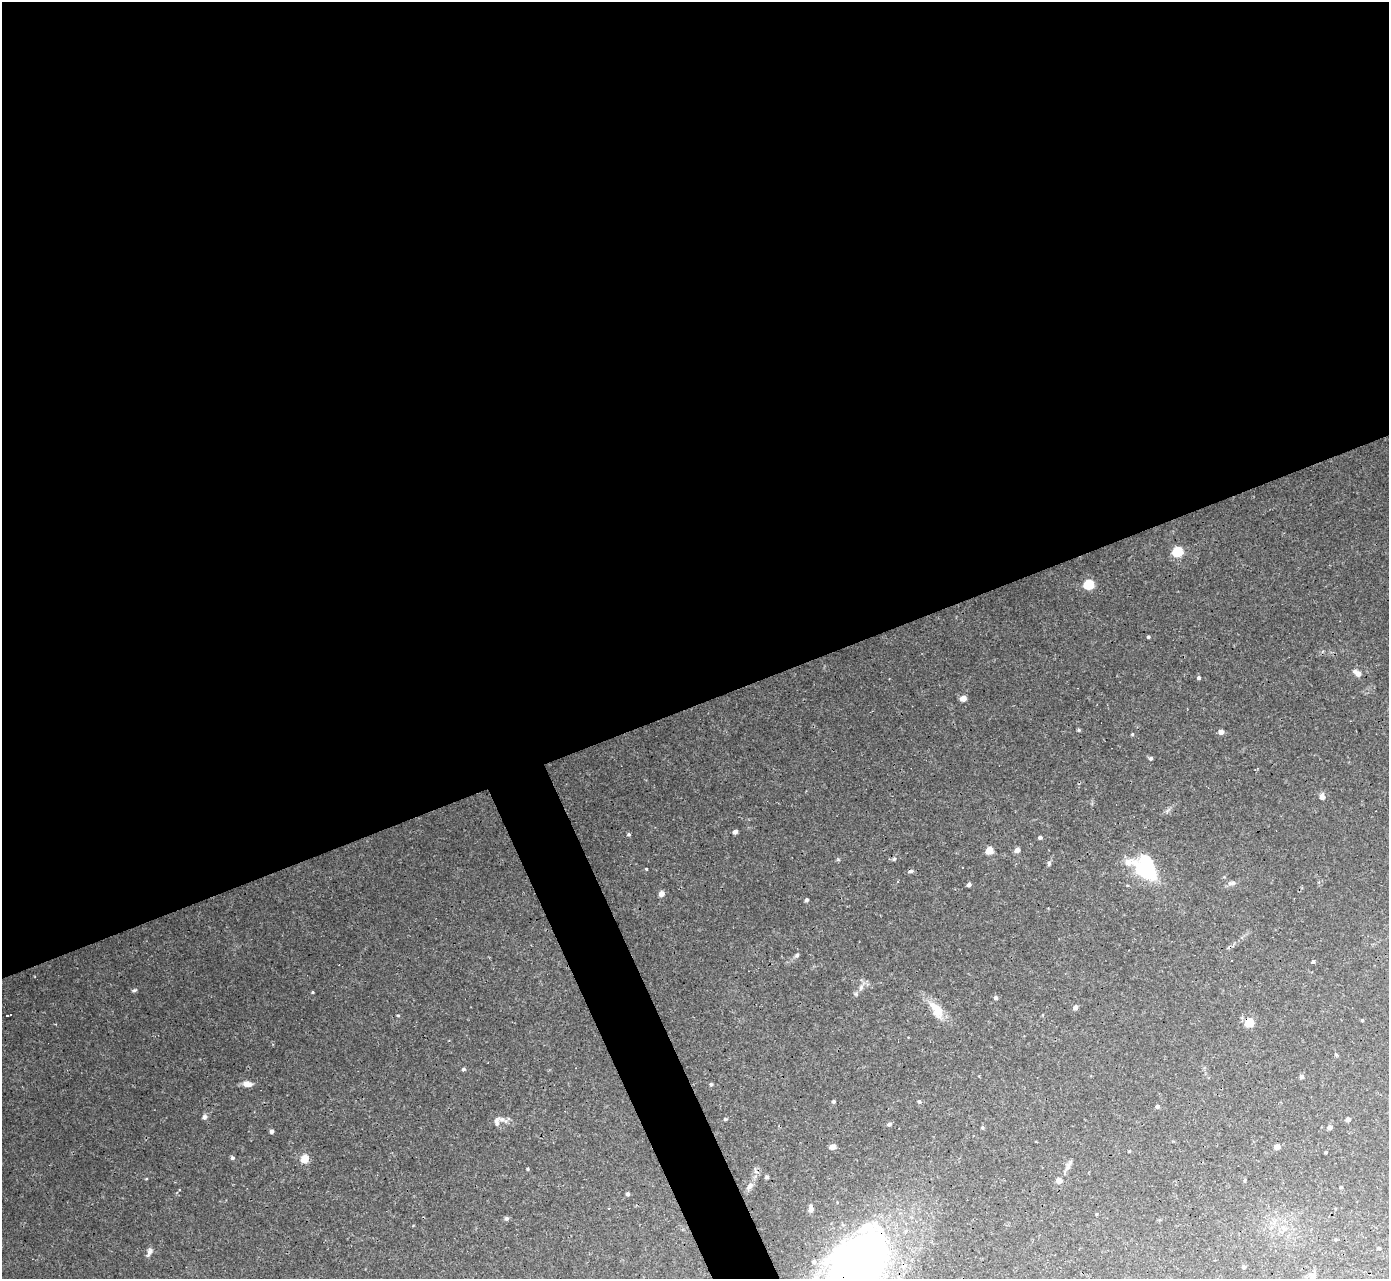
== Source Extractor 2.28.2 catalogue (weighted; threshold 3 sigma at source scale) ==
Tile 2 of 4 x 4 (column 2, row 1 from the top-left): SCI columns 1388-2774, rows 4110-5386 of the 5547 x 5534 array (HDU 1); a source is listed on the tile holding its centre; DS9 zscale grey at full resolution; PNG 1391 x 1281 px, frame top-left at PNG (2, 2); no overlay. Shown black and unused: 57% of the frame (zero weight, under 3 of 4 exposures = <1% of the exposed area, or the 3 px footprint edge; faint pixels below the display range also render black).
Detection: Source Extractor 2.28.2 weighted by HDU 2 'WHT'; one run over the whole footprint, this tile lists its part. Background 0.0301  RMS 0.0024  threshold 0.0108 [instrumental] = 3 sigma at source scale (4.5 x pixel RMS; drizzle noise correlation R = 1.50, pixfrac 1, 0.05/0.05 arcsec/px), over >= 5 px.
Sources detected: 80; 1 inside a brighter object's white glare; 2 cosmic-ray / hot-pixel residue — not listed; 2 inside a brighter listed object's ellipse — not listed separately; the other 75 listed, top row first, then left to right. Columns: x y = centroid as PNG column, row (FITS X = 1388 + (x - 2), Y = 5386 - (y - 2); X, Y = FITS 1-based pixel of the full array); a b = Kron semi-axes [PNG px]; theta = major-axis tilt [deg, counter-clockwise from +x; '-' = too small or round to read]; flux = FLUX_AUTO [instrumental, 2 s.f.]
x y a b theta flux
1178 552 5 5 - 20
1089 585 7 6 - 9.5
1148 637 3 3 - 0.35
1357 673 11 6 -34 1.5
1199 678 4 4 - 0.48
963 698 5 4 - 2.4
1079 730 6 4 -90 0.3
1221 732 5 4 - 1.4
1132 734 4 4 - 0.24
1151 758 4 4 - 0.54
1322 797 8 6 -71 1.1
735 832 4 4 - 0.94
629 834 4 4 - 0.34
1040 837 4 4 - 0.6
989 850 5 4 - 7.3
1017 850 5 4 - 1.6
894 859 6 4 43 0.35
1049 863 7 5 -90 0.42
646 869 3 3 - 0.2
1146 869 20 11 -36 28
1232 883 11 6 5 0.91
969 885 4 4 - 0.69
661 894 5 5 - 1.5
807 900 4 3 - 0.55
797 955 6 5 - 0.49
1312 962 3 3 - 14
861 987 9 6 63 0.92
134 990 6 4 19 0.36
313 992 3 3 - 0.25
996 997 5 5 - 0.61
1075 1007 5 4 - 1.2
936 1010 25 12 -57 4.7
398 1015 5 3 - 0.23
7 1016 4 3 - 12
1362 1020 4 4 - 0.25
1249 1022 5 5 - 12
463 1069 5 4 - 0.43
1301 1077 5 5 - 0.6
247 1084 10 7 -8 1.6
711 1084 4 4 - 0.46
833 1101 4 4 - 0.47
919 1101 5 5 - 0.46
1157 1106 4 4 - 0.72
204 1117 7 6 - 0.73
725 1119 5 4 - 0.29
1348 1119 4 4 - 0.9
497 1121 14 7 85 1.3
889 1124 5 5 - 0.65
982 1127 4 4 - 0.28
1330 1127 4 4 - 1.3
271 1131 4 4 - 0.77
832 1147 7 6 - 1.1
1277 1147 5 4 - 1.8
1129 1151 3 3 - 0.26
1326 1152 3 3 - 0.29
232 1158 5 5 - 0.49
305 1159 5 5 - 8.5
1067 1168 8 6 61 0.9
528 1169 4 3 - 0.27
767 1177 4 3 - 0.46
146 1179 4 3 - 0.19
1245 1180 4 4 - 0.29
1059 1181 5 4 - 2.2
749 1186 12 7 51 1.2
1341 1187 3 3 - 0.36
628 1194 4 4 - 0.66
609 1208 3 3 - 0.15
811 1208 9 5 -89 0.92
1097 1214 4 3 - 0.22
506 1218 5 5 - 0.68
1379 1248 4 3 - 0.27
149 1252 12 6 71 0.87
1244 1267 4 4 - 0.51
853 1272 72 42 57 220
1312 1277 13 8 72 1.4
Overlapping masked pixels (flux is a lower limit): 1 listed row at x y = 853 1272
Isophote crosses this tile's border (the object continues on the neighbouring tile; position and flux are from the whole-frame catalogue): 2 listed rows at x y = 853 1272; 1312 1277
Unlisted compact peaks at least as high as the median listed source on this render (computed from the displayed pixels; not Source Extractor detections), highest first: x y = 838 859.